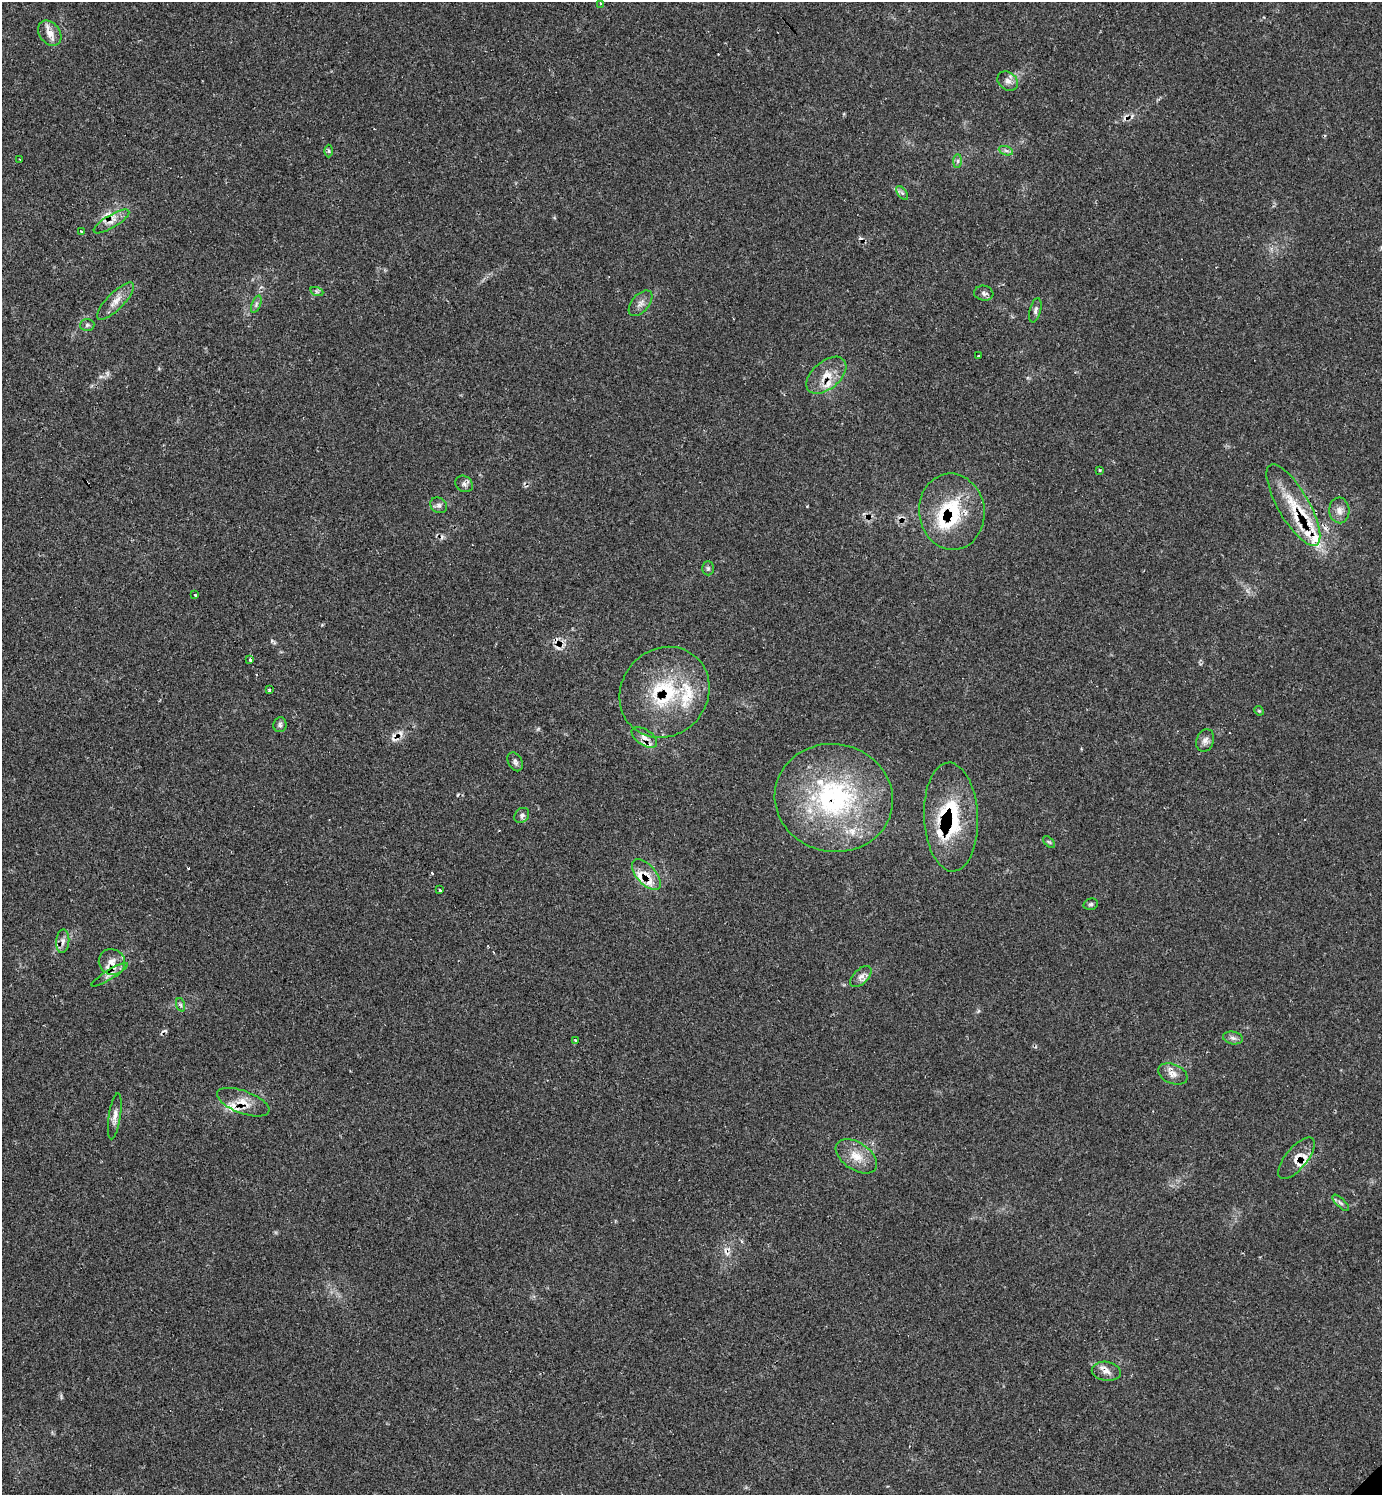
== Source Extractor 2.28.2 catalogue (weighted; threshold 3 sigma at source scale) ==
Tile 11 of 4 x 4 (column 3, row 3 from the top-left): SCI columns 3057-4436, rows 1495-2987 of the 5985 x 5985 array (HDU 1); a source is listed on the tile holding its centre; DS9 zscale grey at full resolution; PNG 1384 x 1497 px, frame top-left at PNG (2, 2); each listed source drawn as its Kron ellipse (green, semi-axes under 4 px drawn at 4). Shown black and unused: <1% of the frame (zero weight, under 2 of 3 exposures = <1% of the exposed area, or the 3 px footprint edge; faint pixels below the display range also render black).
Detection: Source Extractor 2.28.2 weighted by HDU 2 'WHT'; one run over the whole footprint, this tile lists its part. Background 0.0626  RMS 0.0057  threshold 0.0257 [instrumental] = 3 sigma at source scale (4.5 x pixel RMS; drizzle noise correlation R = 1.50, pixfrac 1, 0.05/0.05 arcsec/px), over >= 5 px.
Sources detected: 84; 13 cosmic-ray / hot-pixel residue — neither listed nor drawn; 15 inside a brighter listed object's ellipse — not listed separately; the other 56 listed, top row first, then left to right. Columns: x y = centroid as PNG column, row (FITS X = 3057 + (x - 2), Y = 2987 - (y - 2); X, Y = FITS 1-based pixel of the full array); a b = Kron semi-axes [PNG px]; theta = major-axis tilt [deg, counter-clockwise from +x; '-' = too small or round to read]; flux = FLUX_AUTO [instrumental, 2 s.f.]
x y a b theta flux
600 3 3 3 - 1.1
50 33 14 10 -52 5.5
1008 81 11 9 -36 3.2
329 151 6 4 -89 0.8
1006 151 7 4 -19 1.4
20 160 3 2 - 0.54
958 161 7 4 89 1.3
902 193 8 4 -53 1.2
111 221 20 6 31 4.7
81 232 3 3 - 1.1
317 292 7 4 -19 1
984 293 9 7 -10 2
115 301 25 8 45 6.3
641 303 15 8 49 3.3
256 304 9 4 68 1.3
1035 310 12 5 76 1.8
87 325 7 6 - 1.3
978 356 3 3 - 1.6
826 375 23 13 41 9.7
1100 470 3 3 - 0.6
464 484 9 7 -36 2
439 505 9 7 -34 1.8
1293 505 46 15 -60 22
1339 510 13 10 -86 4.1
952 512 38 33 -83 39
708 568 7 6 - 1.2
195 595 3 3 - 1.9
250 659 4 3 - 0.75
269 690 3 3 - 1.8
665 692 47 43 48 52
1259 711 5 4 - 0.62
280 725 7 6 - 1.5
644 737 14 7 -34 4.3
1205 740 12 8 71 2.8
515 762 10 7 -61 1.8
834 798 59 54 -11 100
522 815 8 6 50 1.8
951 817 54 27 -87 46
1049 842 7 4 -43 0.89
646 875 19 9 -49 6.6
440 890 3 3 - 1.3
1091 904 7 5 15 1.1
63 941 12 6 86 2.7
112 962 13 12 - 5.8
109 975 21 5 31 3.1
861 977 13 7 45 3
181 1005 7 4 -70 0.97
1233 1038 10 6 -10 2
576 1041 4 3 - 2.6
1173 1074 15 9 -22 4.4
243 1102 27 11 -20 9.2
115 1116 23 6 82 3.7
856 1156 23 13 -33 9.9
1296 1158 25 11 50 7.1
1341 1203 11 4 -44 1.4
1106 1371 14 9 -9 4.3
Overlapping masked pixels (flux is a lower limit): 12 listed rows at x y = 111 221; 826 375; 1293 505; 952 512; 665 692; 644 737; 834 798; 951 817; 646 875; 112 962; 243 1102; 1296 1158